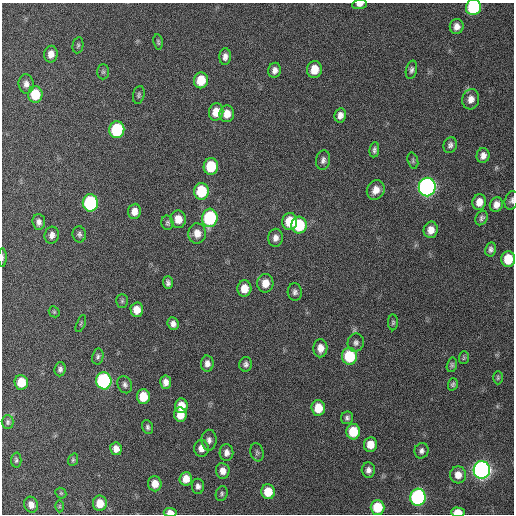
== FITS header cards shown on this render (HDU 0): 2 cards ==
NAXIS1  =                  512 / Axis length
NAXIS2  =                  512 / Axis length

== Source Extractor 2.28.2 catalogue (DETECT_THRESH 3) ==
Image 512 x 512 px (HDU 0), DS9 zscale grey, 1 PNG px = 1 image px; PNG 516 x 516 px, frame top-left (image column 1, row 512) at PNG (2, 3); each listed source drawn as its Kron ellipse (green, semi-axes under 4 px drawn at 4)
Background 404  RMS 11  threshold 31.7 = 3 sigma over >= 5 px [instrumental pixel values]
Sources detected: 108; all 108 listed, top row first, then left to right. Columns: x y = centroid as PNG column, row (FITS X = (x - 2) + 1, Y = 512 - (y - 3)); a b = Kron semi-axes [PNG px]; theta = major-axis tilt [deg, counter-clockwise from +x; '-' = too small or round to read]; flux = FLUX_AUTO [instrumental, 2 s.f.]
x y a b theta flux
359 4 7 5 7 3500
473 7 8 7 - 56000
457 26 7 7 - 4300
158 42 8 4 -82 1200
78 45 8 5 80 1300
51 54 8 7 - 5800
225 56 8 5 88 3400
314 69 8 7 - 11000
275 70 7 6 - 3700
411 70 9 5 75 2200
103 72 7 6 - 1500
201 80 8 7 - 17000
26 84 9 7 -82 3900
35 94 8 7 - 23000
139 95 9 5 77 1500
471 99 10 8 76 5400
216 112 8 7 - 10000
227 114 8 7 - 7500
340 115 7 5 78 3900
117 130 8 7 - 52000
450 145 8 6 69 2300
374 150 7 5 83 2000
483 156 7 6 - 4000
323 160 10 7 82 2800
413 161 8 5 -73 1400
211 166 8 7 - 28000
427 187 9 8 - 300000
376 190 10 8 60 6600
201 191 8 7 - 31000
512 200 9 6 70 2100
479 202 8 6 77 6700
90 203 8 7 - 93000
496 205 7 6 - 5100
134 211 7 6 - 6200
210 218 9 7 84 70000
482 218 7 6 - 2000
178 219 9 7 -85 8800
39 222 8 6 -86 3000
290 222 8 7 - 20000
167 223 7 6 - 1500
299 225 8 7 - 37000
431 230 8 7 - 6800
197 233 10 9 - 7300
79 234 8 6 -81 1800
52 235 8 7 - 3600
275 238 9 7 82 4000
491 249 7 5 78 2300
2 258 9 3 90 1300
508 259 8 7 - 19000
168 283 6 5 - 2300
265 283 9 8 - 9100
244 289 8 7 - 10000
295 292 9 7 -85 2300
122 301 7 5 90 1300
137 310 7 6 - 8300
54 312 6 5 - 990
393 322 8 5 89 1300
81 324 9 3 68 900
173 324 6 5 - 3500
356 343 9 8 - 2500
320 348 9 7 88 6400
98 356 8 5 79 1800
349 356 8 7 - 34000
464 358 6 5 - 1000
207 364 8 6 -88 3700
246 364 7 6 - 2300
452 365 7 5 76 1400
60 369 7 5 84 2000
498 378 7 5 90 1200
104 381 8 7 - 120000
21 382 7 6 - 16000
166 382 6 5 - 4500
453 384 6 5 - 1400
125 385 9 7 -67 2300
143 397 7 6 - 15000
181 406 7 6 - 9500
318 408 8 7 - 14000
180 415 7 6 - 9700
347 418 6 6 - 1900
8 422 7 6 - 1700
147 427 7 5 -69 1700
353 432 8 7 - 20000
209 440 10 7 -88 3300
370 444 7 6 - 9200
201 448 8 7 - 5500
116 449 6 5 - 4700
421 451 8 7 - 2300
257 452 9 6 -76 1800
226 453 8 7 - 3800
16 460 7 5 89 1400
73 460 6 4 69 1100
368 470 7 6 - 3200
482 470 9 8 - 370000
223 471 8 7 - 5400
458 475 8 8 - 7000
186 479 7 6 - 8400
155 484 7 7 - 8600
198 486 7 6 - 2700
268 492 7 7 - 15000
61 493 6 5 - 980
222 494 8 5 73 1500
418 497 8 7 - 120000
100 503 7 7 - 12000
31 505 8 6 -72 5400
59 506 6 4 90 950
377 507 7 7 - 22000
458 512 7 5 -3 9500
170 513 6 4 -4 5500
At the frame edge (FLAGS 8, measured only in part): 7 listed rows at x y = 359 4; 473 7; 512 200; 2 258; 508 259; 458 512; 170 513